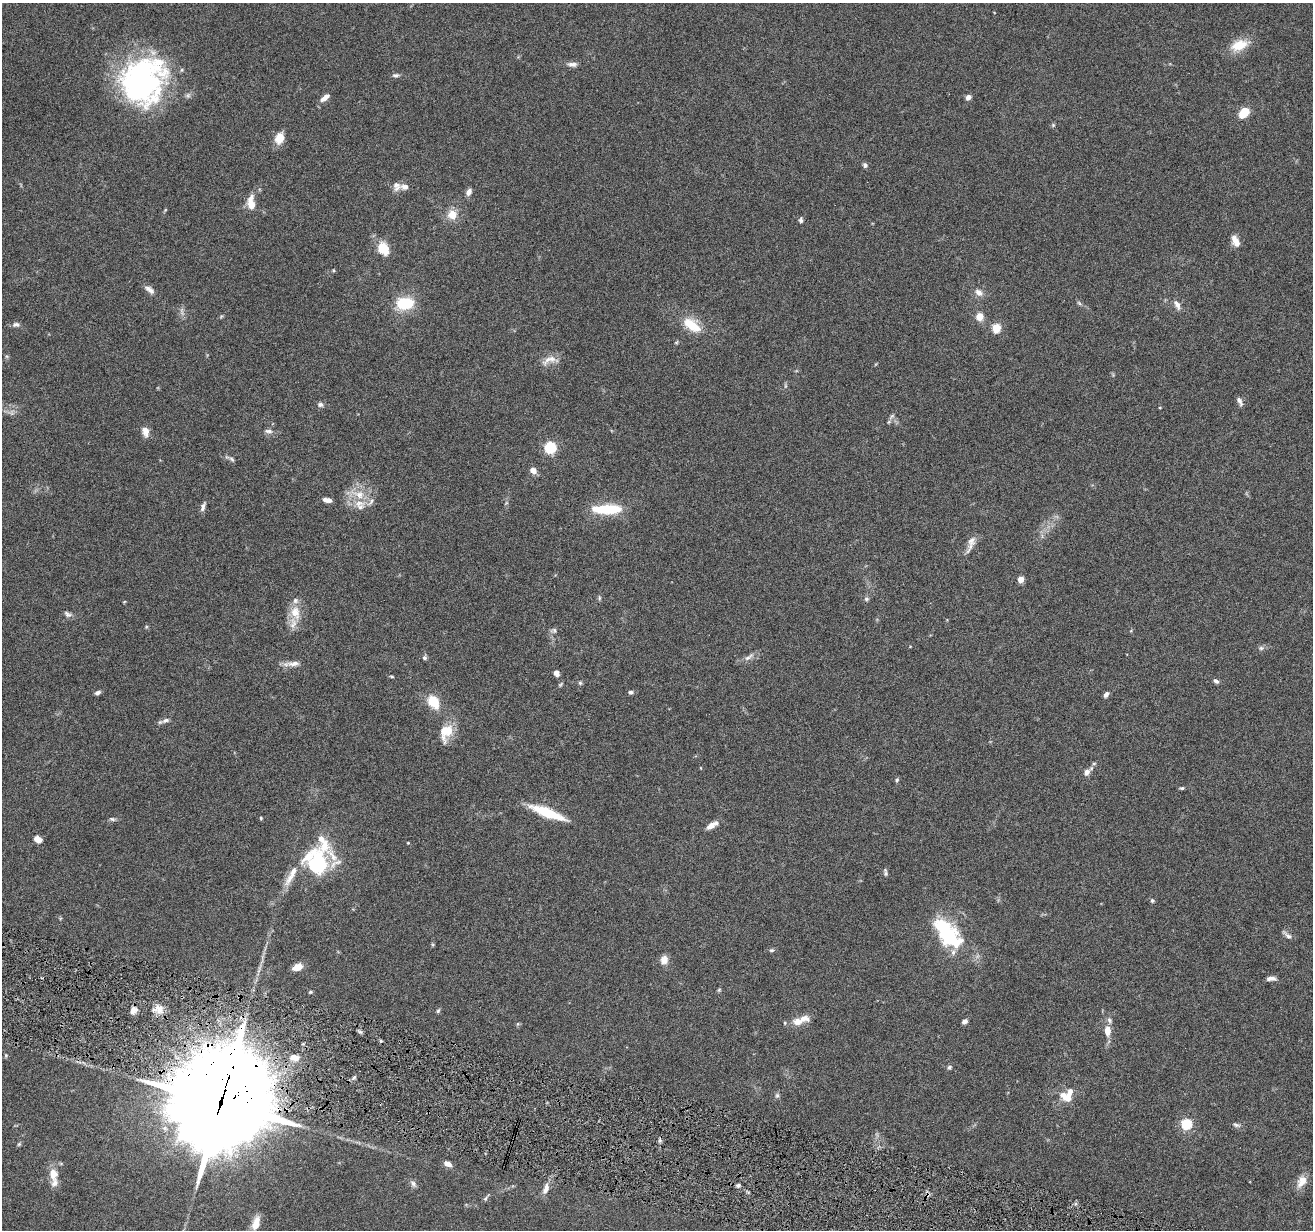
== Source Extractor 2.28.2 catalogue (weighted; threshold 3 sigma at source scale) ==
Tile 6 of 4 x 4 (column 2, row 2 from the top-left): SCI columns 1314-2624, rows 2713-3940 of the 5245 x 5297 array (HDU 1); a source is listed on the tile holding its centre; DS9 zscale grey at full resolution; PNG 1315 x 1232 px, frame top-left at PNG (2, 3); no overlay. Shown black and unused: <1% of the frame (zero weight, under 4 of 8 exposures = <1% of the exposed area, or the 3 px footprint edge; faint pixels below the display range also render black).
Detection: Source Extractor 2.28.2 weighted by HDU 2 'WHT'; one run over the whole footprint, this tile lists its part. Background 0.0769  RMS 0.0044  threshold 0.0181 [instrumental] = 3 sigma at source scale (4.09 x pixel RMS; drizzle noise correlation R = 1.36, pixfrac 0.8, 0.05/0.05 arcsec/px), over >= 5 px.
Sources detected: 129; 1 too faint to see at this stretch — not listed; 14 inside a brighter listed object's ellipse — not listed separately; the other 114 listed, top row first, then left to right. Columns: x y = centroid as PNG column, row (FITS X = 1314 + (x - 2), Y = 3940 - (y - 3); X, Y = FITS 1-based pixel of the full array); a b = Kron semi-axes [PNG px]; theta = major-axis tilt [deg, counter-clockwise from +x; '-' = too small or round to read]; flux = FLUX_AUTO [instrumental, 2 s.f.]
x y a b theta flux
1239 45 22 13 21 8
572 64 13 6 -3 1.8
395 75 10 5 5 0.98
143 81 50 44 58 95
968 97 6 5 - 1.9
325 98 13 5 37 2.6
1244 113 10 7 48 8.7
1053 125 5 5 - 0.57
279 138 14 10 71 4.8
865 165 5 5 - 1.2
396 186 13 10 -78 2.6
469 192 8 6 65 1.9
251 203 17 8 -87 5.3
452 215 11 11 - 5.1
801 220 7 5 -85 0.88
1235 241 15 8 -70 3.4
383 248 12 9 -55 10
333 270 5 3 - 0.37
149 290 15 7 -36 2.1
979 292 11 8 -37 2.4
405 303 18 12 2 15
1079 303 7 4 -45 0.67
1177 305 13 6 -62 2.1
182 311 11 3 -79 1
221 316 6 4 55 0.46
979 317 9 8 - 3.5
16 325 10 6 -4 1.4
691 325 25 14 -37 9.6
996 328 5 5 - 19
549 360 24 9 24 3.8
1240 401 12 5 -62 1.3
320 404 8 6 -1 1.2
1160 407 4 3 - 0.3
889 422 6 5 - 0.74
269 431 11 5 -9 1.4
145 432 12 8 -74 3
550 448 6 6 - 31
232 459 8 5 -45 0.9
533 470 8 6 -50 2.7
359 495 17 11 -26 6.9
327 500 9 5 -9 1.9
203 507 14 5 72 1.6
607 509 33 10 0 16
971 541 26 8 72 3.2
1021 579 5 4 - 6.2
599 598 7 4 -83 0.59
866 599 6 5 - 0.79
124 602 5 3 - 0.32
295 612 20 13 -74 6.5
67 614 11 6 -37 1.3
146 627 6 3 72 0.47
554 630 8 7 - 1.1
1261 648 6 6 - 0.88
749 657 17 5 34 1.9
424 658 6 6 - 0.86
293 664 20 7 3 2.8
556 673 7 5 -62 2
392 676 6 3 -9 0.47
1216 681 6 5 - 1.1
580 683 5 5 - 0.65
631 692 6 5 - 0.84
98 693 7 4 27 1.2
1106 694 7 4 53 1.5
433 701 16 11 -63 9.4
165 720 11 6 30 1.5
449 731 29 9 73 6
701 768 4 3 - 0.28
1087 772 10 7 47 2.2
897 780 6 5 - 0.65
1182 788 5 4 - 0.58
547 813 32 8 -21 19
261 818 4 4 - 0.4
112 819 8 5 -11 0.85
712 825 15 6 30 3
38 839 8 6 -28 3
408 843 3 3 - 0.34
316 863 28 27 - 37
885 872 9 4 -82 0.88
290 878 29 9 58 5.5
1152 901 5 5 - 0.79
946 932 29 16 -57 36
1287 935 13 5 -41 1.5
771 950 7 5 1 0.7
664 960 9 8 - 3.3
297 967 11 7 21 3.7
1271 979 12 5 1 1.7
719 990 6 4 45 0.53
310 992 5 4 - 0.48
159 1009 12 10 -29 3.5
133 1010 9 7 49 2.4
438 1011 6 4 62 0.64
797 1021 15 10 0 4.1
965 1021 7 5 29 1.3
517 1024 5 3 - 0.45
1107 1031 11 7 -89 4.2
6 1055 5 4 - 0.49
294 1057 11 7 -7 4
949 1067 6 5 - 0.86
354 1077 6 4 45 0.82
777 1095 7 6 - 0.85
1068 1096 23 10 66 5.5
221 1102 38 33 62 6800
1187 1124 5 5 - 38
1236 1125 10 5 -18 1.1
19 1144 7 4 45 0.59
447 1164 9 5 -24 2.4
53 1174 16 11 -78 4.9
1302 1182 16 10 59 4.5
413 1184 10 6 -58 1.3
738 1185 5 4 - 0.96
546 1188 16 7 72 3.1
927 1195 7 4 35 0.95
485 1198 7 5 66 0.85
256 1223 16 8 73 4.4
Overlapping masked pixels (flux is a lower limit): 2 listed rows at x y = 221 1102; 927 1195